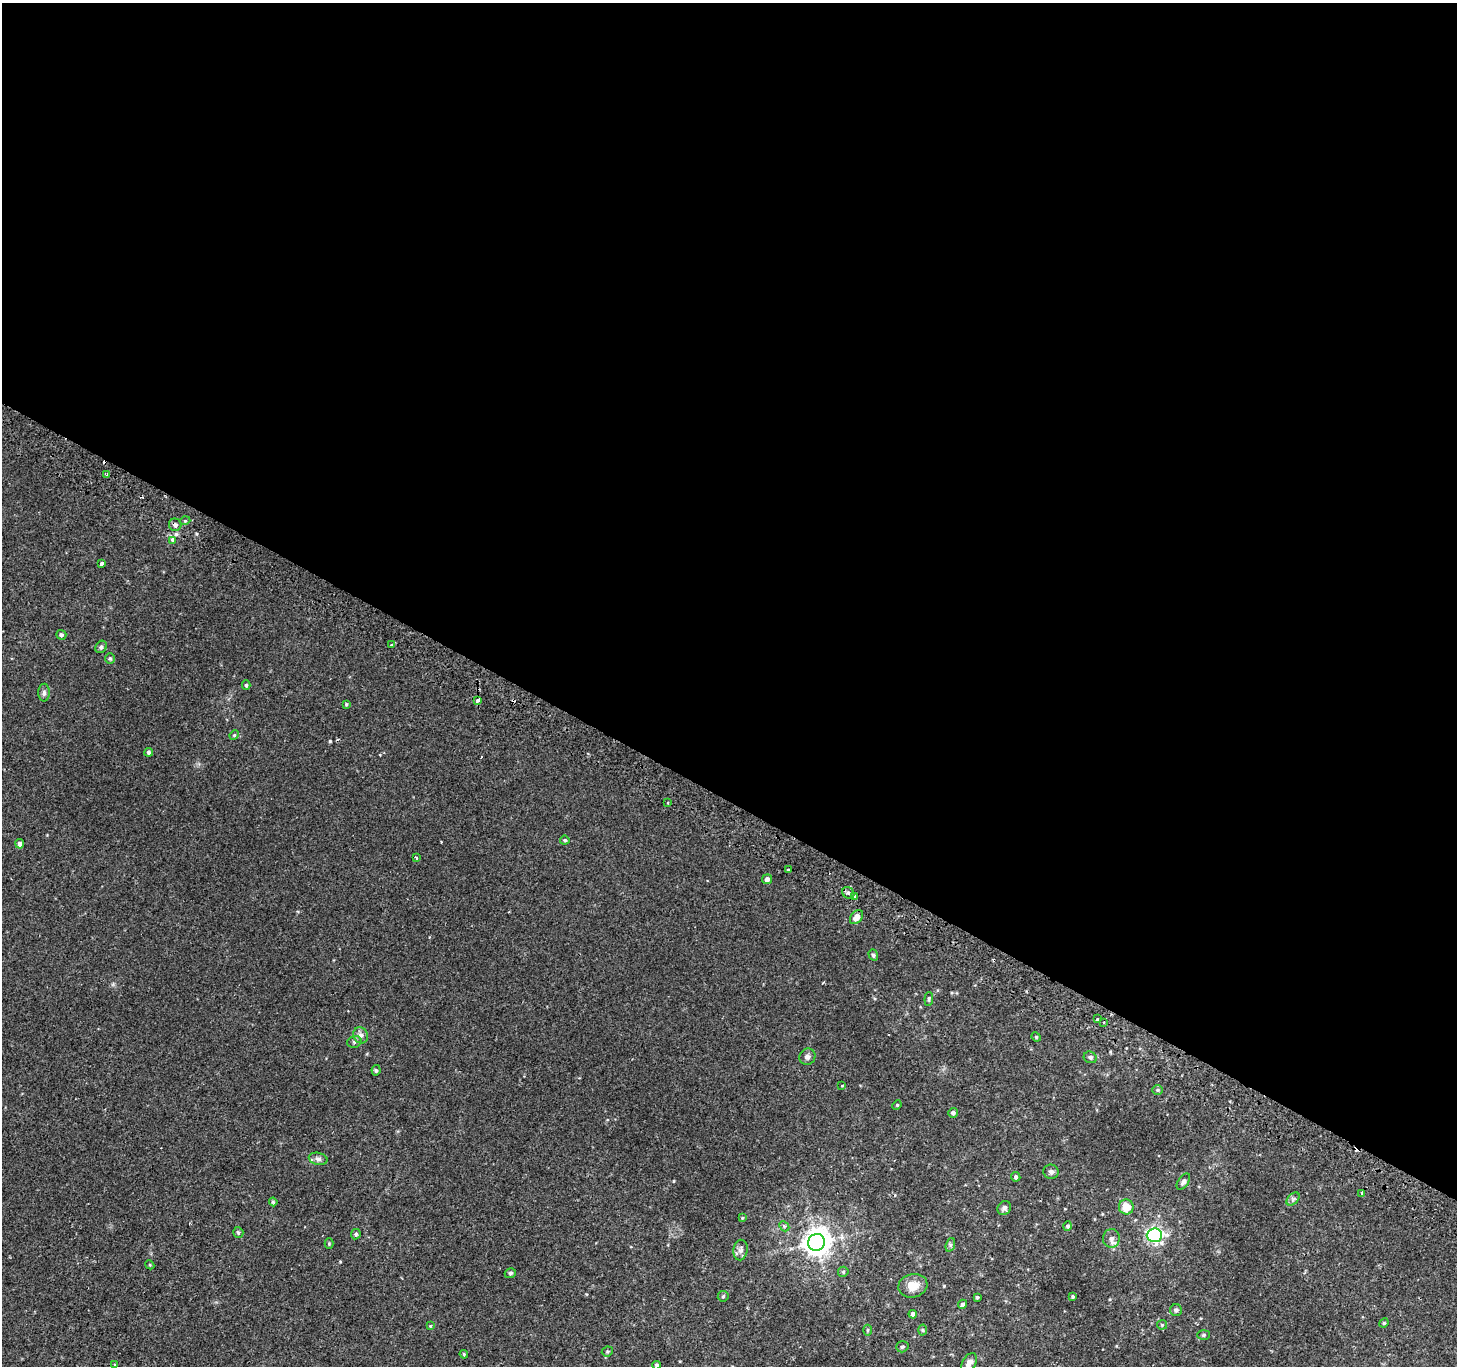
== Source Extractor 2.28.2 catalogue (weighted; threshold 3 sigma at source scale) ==
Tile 3 of 4 x 4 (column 3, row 1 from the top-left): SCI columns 2939-4393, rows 4386-5749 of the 5869 x 5977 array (HDU 1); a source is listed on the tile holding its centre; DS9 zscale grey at full resolution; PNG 1459 x 1368 px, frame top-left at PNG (2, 3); each listed source drawn as its Kron ellipse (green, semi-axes under 4 px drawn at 4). Shown black and unused: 59% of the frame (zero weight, under 2 of 3 exposures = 2% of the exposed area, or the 3 px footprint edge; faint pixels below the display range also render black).
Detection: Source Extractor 2.28.2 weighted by HDU 2 'WHT'; one run over the whole footprint, this tile lists its part. Background 0.00223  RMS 0.0023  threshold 0.0105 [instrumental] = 3 sigma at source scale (4.5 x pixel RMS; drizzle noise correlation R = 1.50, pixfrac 1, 0.0396/0.0396 arcsec/px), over >= 5 px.
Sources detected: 85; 4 cosmic-ray / hot-pixel residue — neither listed nor drawn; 1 inside a brighter listed object's ellipse — not listed separately; the other 80 listed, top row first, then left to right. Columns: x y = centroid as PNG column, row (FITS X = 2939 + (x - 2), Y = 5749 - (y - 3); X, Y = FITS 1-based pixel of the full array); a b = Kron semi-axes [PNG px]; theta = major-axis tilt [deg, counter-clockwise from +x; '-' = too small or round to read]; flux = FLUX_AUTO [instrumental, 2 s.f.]
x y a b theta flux
107 475 4 3 - 0.63
185 521 5 3 - 0.24
175 525 6 6 - 0.71
172 540 3 3 - 1.1
101 564 3 3 - 0.9
61 635 5 5 - 0.49
391 644 3 3 - 1.6
101 647 6 5 - 0.61
110 658 5 4 - 0.34
246 685 4 4 - 0.37
44 693 9 6 90 0.65
478 700 4 3 - 2.7
346 704 4 4 - 0.26
234 735 5 4 - 0.28
149 752 4 4 - 0.58
668 803 3 2 - 0.33
565 840 4 4 - 0.32
20 844 5 4 - 0.83
416 857 3 3 - 0.4
788 870 3 2 - 0.21
767 879 5 5 - 1
848 893 6 5 - 0.56
855 896 3 3 - 1.3
856 917 8 5 50 2
873 955 5 4 - 0.51
929 999 7 3 86 0.32
1097 1019 3 3 - 1.3
1103 1022 3 3 - 0.91
361 1035 8 7 - 1
1036 1037 5 4 - 0.28
354 1042 7 5 16 0.56
807 1057 8 8 - 0.86
1090 1057 6 5 - 0.54
376 1070 5 4 - 0.38
842 1086 3 2 - 0.32
1157 1090 5 5 - 0.34
897 1105 5 4 - 0.25
953 1113 5 4 - 0.71
318 1159 9 6 -13 0.81
1051 1172 7 7 - 0.76
1016 1177 5 4 - 0.41
1183 1182 9 5 56 0.81
1362 1193 3 3 - 0.82
1293 1199 8 4 45 0.55
273 1202 4 4 - 0.36
1126 1207 7 7 - 3.4
1004 1208 7 6 - 0.75
742 1218 4 4 - 0.23
784 1226 5 4 - 0.32
1068 1226 4 4 - 0.48
238 1232 5 5 - 0.4
356 1234 5 4 - 0.45
1154 1235 7 6 - 54
1111 1238 9 8 - 1.1
816 1242 8 8 - 290
329 1244 5 4 - 0.26
950 1245 7 4 72 0.44
740 1250 10 7 81 1
150 1265 4 3 - 0.21
843 1272 5 5 - 0.31
510 1273 6 5 - 0.44
913 1286 15 11 14 3
723 1296 5 5 - 0.35
1073 1296 3 3 - 0.3
977 1297 3 3 - 0.31
962 1304 4 4 - 0.57
1176 1310 6 6 - 0.53
913 1314 4 4 - 0.93
1384 1323 5 4 - 0.3
1162 1325 5 5 - 0.3
430 1326 4 3 - 0.23
867 1330 5 3 - 0.29
923 1330 5 3 - 0.27
1204 1335 6 5 - 0.39
902 1347 6 5 - 0.41
607 1351 6 5 - 0.31
464 1354 4 3 - 0.28
969 1363 11 6 59 1.4
115 1364 3 3 - 0.44
657 1365 4 3 - 0.53
Overlapping masked pixels (flux is a lower limit): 1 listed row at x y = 175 525
Isophote crosses this tile's border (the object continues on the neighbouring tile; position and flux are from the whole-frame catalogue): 2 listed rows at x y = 969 1363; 657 1365